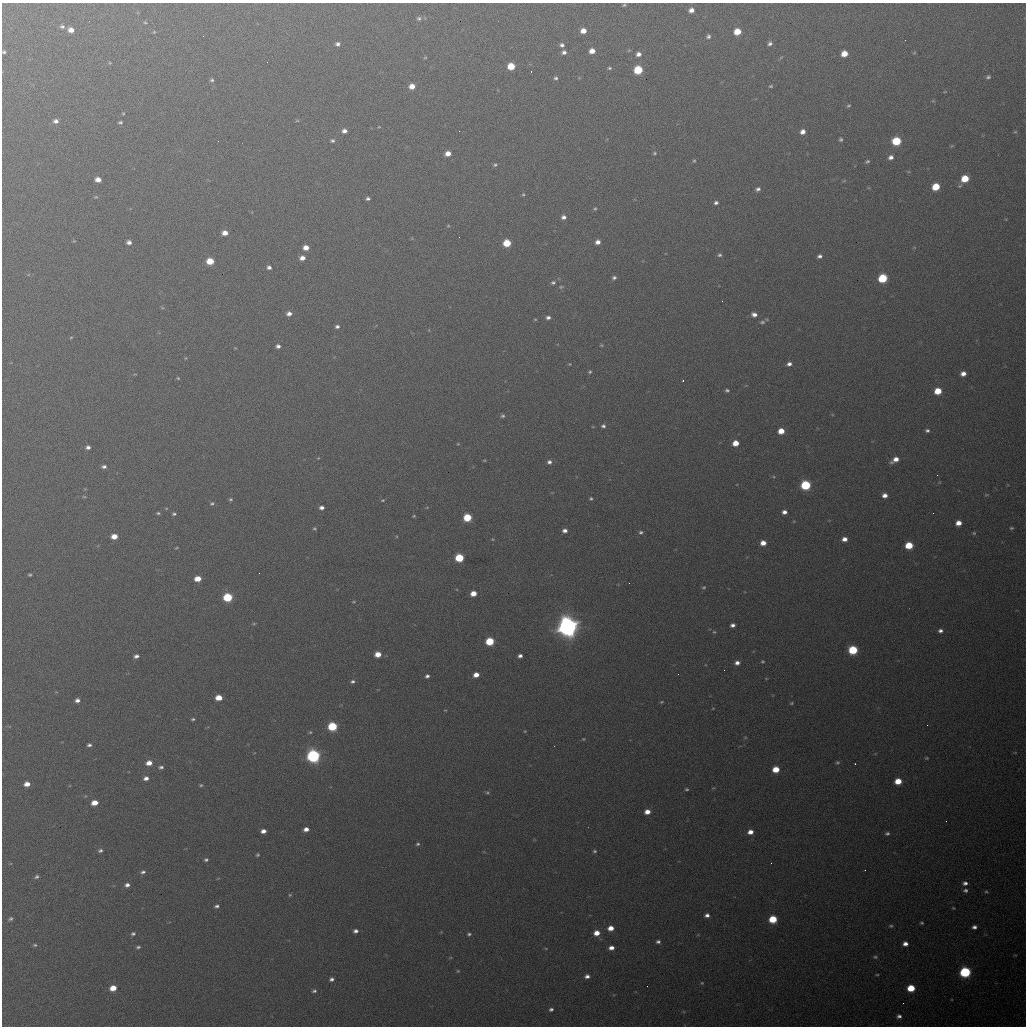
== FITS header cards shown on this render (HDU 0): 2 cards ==
NAXIS1  =                 1024 / length of data axis 1
NAXIS2  =                 1024 / length of data axis 2

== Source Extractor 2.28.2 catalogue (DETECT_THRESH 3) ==
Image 1024 x 1024 px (HDU 0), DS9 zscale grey, 1 PNG px = 1 image px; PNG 1028 x 1028 px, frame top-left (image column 1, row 1024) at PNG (2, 3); no overlay
Background 630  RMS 20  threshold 59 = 3 sigma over >= 5 px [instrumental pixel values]
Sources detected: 237; all 237 listed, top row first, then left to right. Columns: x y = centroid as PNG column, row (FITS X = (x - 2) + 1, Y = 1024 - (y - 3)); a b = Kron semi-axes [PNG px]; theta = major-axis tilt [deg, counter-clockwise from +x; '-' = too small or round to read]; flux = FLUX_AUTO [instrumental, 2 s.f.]
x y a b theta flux
624 5 4 3 - 1.8e+03
691 10 5 5 - 7.4e+03
419 18 6 6 - 2.8e+03
145 22 4 4 - 1.4e+03
62 27 6 5 - 3.1e+03
71 30 6 5 - 8.4e+03
583 31 5 5 - 1.1e+04
737 32 6 5 - 2.4e+04
708 36 6 6 - 3.1e+03
770 43 5 5 - 3.4e+03
338 44 5 5 - 3.9e+03
562 45 5 5 - 3.7e+03
629 50 5 3 - 1.3e+03
592 51 5 4 - 1.1e+04
4 52 4 4 - 2.2e+03
564 52 6 5 - 4.3e+03
914 53 5 3 - 1.2e+03
638 54 6 5 - 6.0e+03
844 54 5 5 - 1.8e+04
425 57 5 4 - 1.4e+03
110 63 5 3 - 1.0e+03
511 66 6 5 - 3.1e+04
609 68 5 4 - 1.9e+03
638 70 6 5 - 5.9e+04
531 71 3 2 - 9.0e+02
988 77 5 4 - 2.5e+03
556 78 5 5 - 2.8e+03
212 80 5 5 - 2.5e+03
412 86 6 5 - 1.2e+04
771 86 5 3 - 1.7e+03
848 106 5 4 - 1.7e+03
123 113 4 3 - 1.1e+03
56 121 6 5 - 5.3e+03
297 121 6 4 0 1.5e+03
120 122 4 3 - 2.1e+03
379 127 5 3 - 1.1e+03
344 131 5 5 - 6.1e+03
459 131 3 2 - 1.5e+03
803 132 6 5 - 7.4e+03
1015 132 5 3 - 1.3e+03
841 139 4 4 - 2.3e+03
332 141 6 5 - 2.8e+03
896 141 6 5 - 5.9e+04
655 153 5 4 - 1.9e+03
448 154 6 5 - 1.0e+04
891 157 6 5 - 5.6e+03
694 161 5 4 - 1.7e+03
867 161 5 3 - 2.1e+03
495 165 5 4 - 2.1e+03
965 179 6 5 - 3.2e+04
98 180 5 4 - 9.2e+03
844 181 6 3 18 1.5e+03
936 187 6 5 - 3.5e+04
758 189 6 5 - 3.9e+03
523 194 4 4 - 1.5e+03
96 197 6 4 1 1.6e+03
368 199 4 3 - 2.9e+03
716 203 5 4 - 3.4e+03
595 208 4 4 - 1.5e+03
563 217 6 5 - 4.8e+03
448 226 5 3 - 1.1e+03
225 233 5 4 - 1.1e+04
74 241 4 4 - 1.2e+03
129 242 5 5 - 5.5e+03
598 242 5 4 - 6.9e+03
507 243 6 5 - 3.9e+04
306 248 5 4 - 1.0e+04
720 255 6 5 - 2.8e+03
820 256 5 4 - 4.0e+03
302 258 6 5 - 8.2e+03
210 261 6 5 - 2.9e+04
269 267 5 4 - 4.4e+03
614 278 6 5 - 3.1e+03
883 278 6 5 - 7.3e+04
553 283 6 5 - 2.4e+03
561 287 5 4 - 1.7e+03
289 314 5 4 - 6.2e+03
754 314 7 5 -17 6.3e+03
548 317 5 4 - 3.9e+03
535 319 5 3 - 1.2e+03
762 322 8 5 7 3.0e+03
337 327 5 4 - 3.4e+03
71 337 5 3 - 1.2e+03
601 345 4 4 - 1.3e+03
278 346 5 4 - 4.4e+03
185 358 5 3 - 1.1e+03
569 364 3 3 - 1.1e+03
789 364 5 4 - 4.7e+03
590 372 4 3 - 1.8e+03
963 374 5 4 - 7.9e+03
178 378 4 3 - 1.4e+03
683 381 3 2 - 2.0e+03
727 390 4 4 - 2.4e+03
938 391 5 5 - 2.9e+04
503 416 5 5 - 2.5e+03
603 426 5 4 - 3.2e+03
927 430 5 4 - 3.0e+03
781 431 5 5 - 1.8e+04
736 443 5 5 - 1.8e+04
458 444 4 3 - 1.2e+03
88 447 4 4 - 4.2e+03
318 458 3 3 - 9.7e+02
895 459 8 5 32 1.1e+04
484 460 5 3 - 1.1e+03
549 462 5 5 - 4.2e+03
104 467 6 4 -4 3.8e+03
937 475 2 2 - 6.7e+02
774 477 5 3 - 1.3e+03
806 485 6 5 - 1.1e+05
885 495 5 5 - 7.7e+03
986 495 5 3 - 1.2e+03
84 497 6 3 -3 1.4e+03
230 499 4 4 - 2.0e+03
591 499 3 3 - 1.9e+03
383 500 5 4 - 1.5e+03
212 503 6 5 - 2.4e+03
321 508 5 4 - 5.3e+03
784 512 5 4 - 5.8e+03
158 513 5 3 - 2.0e+03
933 513 2 2 - 6.2e+02
174 514 5 4 - 2.3e+03
414 516 4 3 - 1.3e+03
467 517 5 5 - 4.9e+04
958 523 5 5 - 1.1e+04
314 528 5 4 - 1.7e+03
1011 528 5 4 - 1.8e+03
565 531 5 4 - 5.6e+03
641 532 5 4 - 2.7e+03
974 533 5 4 - 1.6e+03
114 536 6 4 4 1.4e+04
492 539 4 3 - 1.2e+03
844 539 6 4 7 8.3e+03
763 543 5 4 - 1.1e+04
909 545 6 5 - 3.7e+04
176 548 4 2 - 1.2e+03
459 558 6 5 - 6.3e+04
30 575 3 3 - 1.7e+03
198 579 5 4 - 1.7e+04
629 583 2 2 - 9.1e+02
704 587 5 5 - 1.8e+03
473 593 5 4 - 1.5e+04
228 597 6 5 - 7.4e+04
354 602 5 2 - 1.2e+03
254 624 6 4 1 1.4e+03
733 625 5 4 - 4.8e+03
567 627 8 8 - 1.2e+06
940 631 5 4 - 4.4e+03
714 632 5 4 - 1.6e+03
490 641 6 5 - 5.7e+04
853 650 6 5 - 7.8e+04
378 654 5 4 - 1.6e+04
136 656 5 4 - 4.5e+03
520 656 4 4 - 4.5e+03
762 661 4 4 - 1.5e+03
737 663 5 5 - 6.3e+03
476 675 5 4 - 1.2e+04
427 676 4 4 - 3.7e+03
766 678 5 3 - 9.4e+02
352 681 5 4 - 2.8e+03
219 698 5 4 - 1.8e+04
77 700 5 4 - 5.2e+03
662 702 5 4 - 1.4e+03
791 703 5 4 - 1.7e+03
713 708 4 2 - 7.5e+02
445 710 3 2 - 9.6e+02
193 719 4 3 - 2.1e+03
927 725 2 2 - 7.1e+02
332 726 6 5 - 8.2e+04
525 731 4 3 - 1.0e+03
310 732 5 4 - 1.7e+03
583 739 3 3 - 1.2e+03
89 745 4 3 - 3.2e+03
313 756 6 6 - 3.5e+05
927 758 4 3 - 1.4e+03
837 762 5 5 - 2.1e+03
149 763 6 5 - 1.2e+04
855 764 3 2 - 2.1e+03
161 767 6 4 0 3.1e+03
776 769 5 5 - 2.5e+04
146 778 5 4 - 6.1e+03
898 781 6 5 - 2.4e+04
27 784 5 4 - 1.0e+04
201 785 4 3 - 1.7e+03
687 789 5 3 - 1.9e+03
487 793 6 5 - 2.0e+03
95 803 6 4 8 1.5e+04
647 812 5 5 - 1.1e+04
946 821 2 2 - 8.2e+02
306 829 5 4 - 7.6e+03
263 831 5 4 - 7.4e+03
750 832 5 4 - 9.3e+03
887 833 5 4 - 2.7e+03
418 844 5 4 - 2.2e+03
100 850 5 4 - 3.0e+03
595 851 5 4 - 2.0e+03
257 855 4 3 - 2.0e+03
206 860 5 4 - 2.6e+03
771 863 2 2 - 8.2e+02
143 872 7 5 17 3.7e+03
37 877 5 5 - 2.7e+03
965 883 6 5 - 4.8e+03
127 885 6 5 - 5.3e+03
965 890 5 5 - 3.4e+03
986 892 5 4 - 1.9e+03
290 895 5 4 - 1.5e+03
217 906 5 4 - 3.3e+03
953 908 3 3 - 1.1e+03
707 915 5 4 - 4.9e+03
10 919 5 4 - 2.7e+03
773 919 6 5 - 4.7e+04
922 923 4 3 - 1.7e+03
891 926 5 4 - 2.0e+03
974 927 5 4 - 4.7e+03
611 928 5 5 - 1.3e+04
356 931 5 4 - 4.7e+03
597 933 6 5 - 1.4e+04
133 934 5 4 - 2.8e+03
469 934 4 3 - 2.4e+03
658 942 5 4 - 3.3e+03
905 944 5 4 - 7.3e+03
35 945 5 4 - 2.1e+03
138 947 5 4 - 2.5e+03
546 948 5 3 - 1.2e+03
611 948 5 4 - 8.0e+03
875 957 6 4 0 2.2e+03
458 971 4 4 - 1.3e+03
965 972 6 6 - 1.7e+05
877 975 5 3 - 1.3e+03
587 976 6 5 - 5.2e+03
331 979 4 4 - 3.8e+03
702 983 4 4 - 1.4e+03
647 986 2 2 - 4.9e+02
113 988 6 5 - 1.8e+04
911 988 6 5 - 3.5e+04
314 991 6 5 - 2.9e+03
551 1009 5 4 - 3.2e+03
899 1016 6 5 - 4.2e+03
At the frame edge (FLAGS 8, measured only in part): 1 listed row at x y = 4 52